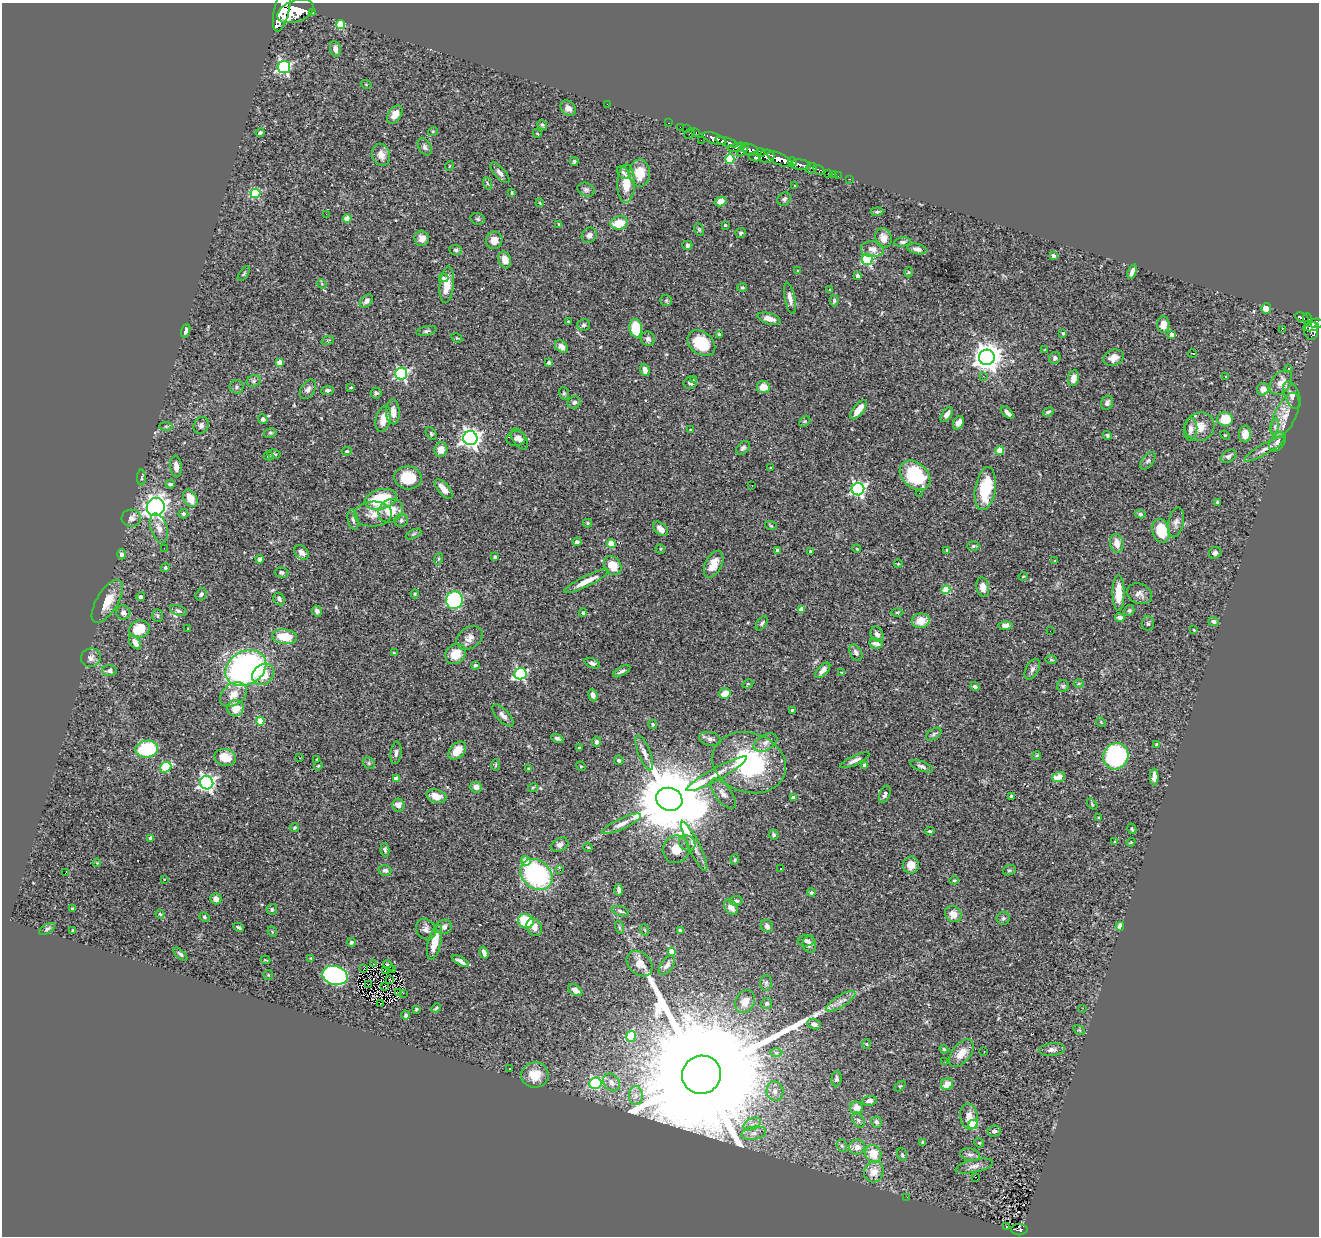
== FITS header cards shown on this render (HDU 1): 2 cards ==
NAXIS1  =                 1317
NAXIS2  =                 1234

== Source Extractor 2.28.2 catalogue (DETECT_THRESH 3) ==
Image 1317 x 1234 px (HDU 1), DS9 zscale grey, 1 PNG px = 1 image px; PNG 1321 x 1238 px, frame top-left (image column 1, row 1234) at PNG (2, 3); each listed source drawn as its Kron ellipse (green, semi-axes under 4 px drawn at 4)
Background 1.03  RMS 0.029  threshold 0.088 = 3 sigma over >= 5 px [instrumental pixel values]
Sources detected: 458; all 458 listed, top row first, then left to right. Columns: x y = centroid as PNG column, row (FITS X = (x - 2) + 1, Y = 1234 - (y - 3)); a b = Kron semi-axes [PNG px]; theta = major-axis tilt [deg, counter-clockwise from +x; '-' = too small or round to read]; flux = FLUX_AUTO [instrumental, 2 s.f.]
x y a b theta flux
282 10 22 7 77 8400
296 11 19 11 19 8100
312 12 3 3 - 150
341 25 4 4 - 71
335 49 8 5 -81 11
284 67 6 6 - 340
366 84 5 3 - 1.7
607 104 2 2 - 30
568 108 8 6 -42 13
395 115 10 6 58 21
669 123 3 2 - 27
542 125 5 4 - 2.9
680 127 2 2 - 14
686 129 2 2 - 14
433 131 5 3 - 1.7
260 133 4 3 - 2.8
537 133 4 3 - 1.5
690 133 6 2 45 96
696 133 3 2 - 30
714 139 12 5 -20 2100
701 140 2 2 - 9
727 142 12 4 -16 1900
425 147 9 6 -58 5.9
737 147 9 3 13 680
743 150 8 3 56 670
750 150 8 5 -13 900
760 152 5 4 - 570
381 155 11 9 -72 15
767 156 7 6 - 1500
755 157 6 3 -11 210
730 159 5 4 - 110
780 159 13 5 -25 3900
574 161 4 3 - 2.9
792 162 5 3 - 530
800 165 10 5 -6 1700
449 166 5 3 - 1.5
811 168 6 5 - 370
819 170 6 3 -34 290
500 173 13 5 -48 8.7
623 173 7 5 -48 5.2
640 173 14 10 89 34
829 173 3 3 - 52
834 174 3 2 - 18
838 176 2 2 - 12
849 179 3 2 - 17
487 183 6 3 -71 3.2
626 183 19 9 89 38
795 186 3 3 - 1.8
586 190 9 6 -23 5.8
512 192 3 2 - 2.2
255 193 5 5 - 110
784 199 7 6 - 5
720 201 6 4 17 16
540 203 4 3 - 1.5
877 212 6 4 6 3.5
326 214 2 2 - 28
347 219 4 4 - 31
478 219 7 5 -16 4.1
619 223 9 6 11 38
559 224 3 3 - 1.9
725 225 3 3 - 2.7
699 230 7 4 -63 2.7
741 233 5 4 - 4.3
589 235 8 7 - 8
422 238 8 7 - 14
883 238 10 8 -72 19
494 240 9 8 - 17
903 242 8 4 8 4.5
687 245 5 5 - 5.7
873 249 11 8 -4 14
917 249 10 5 -12 8
456 250 6 5 - 3.9
1053 256 4 3 - 11
867 259 5 5 - 210
505 260 9 6 -72 24
798 271 3 2 - 1.9
909 272 5 3 - 1.9
1132 272 7 4 70 8.1
244 274 8 3 54 2.9
858 276 4 3 - 9.5
443 278 5 4 - 3.9
322 284 5 4 - 2.7
447 285 18 7 84 31
742 288 5 4 - 3.8
830 290 4 4 - 1.7
790 298 16 5 -78 12
666 300 6 5 - 2.8
366 301 8 5 44 7.4
834 301 6 4 82 4.6
1266 308 5 5 - 26
1302 317 7 4 -22 260
769 319 12 5 -16 14
1308 319 6 4 -85 260
568 321 3 2 - 1.3
1316 323 6 5 - 620
584 325 6 6 - 4.9
1163 325 8 6 87 13
1311 327 8 4 11 480
636 328 9 6 -82 77
1282 329 2 2 - 770
186 331 7 4 71 6.1
426 331 10 4 13 4.1
1311 331 9 7 88 550
1063 333 3 3 - 2.8
719 334 3 3 - 3.5
1172 334 4 4 - 16
457 338 6 4 -32 1.9
648 339 7 7 - 7.8
328 340 6 3 18 2.4
701 343 15 11 -37 65
561 346 7 5 -46 12
1045 349 4 2 - 1.4
1193 353 4 2 - 1.6
987 357 8 7 - 2500
1055 358 6 6 - 6.5
1113 358 10 8 22 16
279 362 4 4 - 24
549 363 4 3 - 4.1
1288 369 3 3 - 2.9
645 370 6 4 -69 11
401 374 6 6 - 310
983 376 3 2 - 3.5
1225 376 3 2 - 2.1
1073 378 8 5 80 16
694 379 3 3 - 3.8
254 381 7 5 23 5.3
690 383 7 6 - 7.7
1281 383 14 9 51 24
237 387 7 7 - 4.9
351 387 3 2 - 1.6
763 387 6 6 - 24
308 389 11 6 57 7.4
1263 389 6 6 - 16
327 390 6 4 4 4.4
376 393 6 5 - 4.7
564 393 6 5 - 2.8
1292 395 15 7 -68 14
574 402 7 6 - 6.5
1107 403 7 5 66 6.5
859 410 11 5 52 25
393 412 12 7 -87 16
1007 412 8 3 -45 7.5
1048 412 5 3 - 3.8
947 414 8 4 56 10
1285 415 24 10 65 31
263 419 5 4 - 4.7
383 419 13 7 75 22
1225 419 8 7 - 52
805 421 6 4 44 2.9
958 423 7 5 61 9.9
201 425 9 7 60 7.4
166 426 7 4 -1 3.1
1200 427 15 14 - 27
1275 427 8 4 82 4.6
1191 429 11 6 83 9.6
690 430 3 2 - 2
270 433 6 5 - 3.3
431 434 7 4 -52 3.3
1245 434 8 6 84 17
1107 435 4 4 - 3.5
1225 435 5 4 - 2.1
470 438 7 7 - 1000
516 439 9 7 3 6.5
520 439 12 6 -55 9.4
1277 442 11 7 53 10
743 448 8 5 44 4.9
441 449 7 6 - 21
1264 449 23 5 29 12
347 451 5 4 - 3.5
1000 451 4 4 - 44
274 454 6 5 - 3.1
268 456 5 4 - 2
1229 456 8 5 32 6.5
1148 461 10 6 52 5.8
176 467 11 5 -84 9.7
771 468 3 3 - 1.7
915 475 17 12 -42 130
141 478 8 4 89 3.3
408 478 14 11 -7 52
170 484 5 3 - 3.1
752 485 2 2 - 1.6
443 489 12 5 -49 18
858 489 6 6 - 430
985 489 22 10 81 96
919 493 3 2 - 2.5
190 498 9 6 -61 30
381 499 16 10 14 110
1217 502 3 2 - 2.3
156 507 9 8 - 960
391 511 13 11 35 37
183 514 5 4 - 3.9
373 514 19 12 3 23
1140 514 5 4 - 3.8
131 518 9 8 - 8.5
353 520 10 5 -80 6.6
401 520 7 6 - 4.4
1176 522 15 7 77 10
587 523 4 4 - 2.2
771 526 6 3 -19 2.1
159 528 15 8 -71 16
661 529 9 5 -42 14
1161 531 12 8 -74 68
414 534 8 3 27 2.6
577 542 4 4 - 5.1
1117 543 9 6 -81 20
611 544 4 4 - 48
973 546 6 5 - 3.3
164 548 3 2 - 3.1
660 549 5 4 - 2.3
857 549 4 3 - 1.6
947 550 4 4 - 2.7
777 551 4 3 - 6.3
811 551 4 4 - 3.9
302 552 8 6 -43 14
1215 553 6 5 - 6.1
122 554 5 4 - 5.2
495 557 4 3 - 3.6
260 559 4 4 - 5.9
438 559 6 4 72 2.4
1055 561 3 2 - 1.3
714 564 14 8 63 26
898 564 4 3 - 2
613 566 10 8 -53 35
165 568 4 4 - 4
281 572 7 5 -3 5.3
1023 576 4 3 - 1.6
586 581 24 5 26 28
983 587 10 6 -78 16
946 590 4 4 - 66
1119 593 18 6 90 41
201 594 6 5 - 4.3
415 594 4 4 - 2.2
1139 594 13 10 -24 10
141 597 4 3 - 4.9
279 599 6 5 - 6
454 600 8 8 - 280
107 601 24 10 59 38
801 609 4 4 - 13
178 611 9 5 -22 4.7
317 611 5 4 - 6.5
1129 611 6 5 - 3.5
123 612 7 7 - 7.7
897 612 6 4 1 2.1
583 613 4 3 - 2.8
158 615 6 5 - 3
1120 618 5 4 - 9.2
921 621 9 7 9 28
1213 622 5 4 - 5.5
762 623 8 5 56 4.1
1148 624 7 6 - 3.9
1005 625 7 4 0 8.9
139 629 10 8 20 48
188 629 3 3 - 1.9
1194 630 3 2 - 1.6
1050 631 2 2 - 2.8
877 634 8 6 -64 11
285 637 13 7 -7 52
470 638 14 10 36 15
135 642 8 5 -53 16
876 643 7 5 -12 14
856 652 9 5 -59 7.1
394 653 3 2 - 2
455 654 11 9 43 33
91 658 10 9 - 10
1051 660 5 4 - 2.5
592 663 8 4 -20 5.2
475 665 3 3 - 4.4
246 668 21 16 30 560
1032 669 11 6 61 7.1
823 670 9 5 45 9.8
109 671 7 5 -3 5.8
622 671 10 4 30 5.3
841 672 4 2 - 1.1
263 674 12 9 42 39
520 674 6 5 - 290
1079 683 5 3 - 1.9
748 684 6 4 29 2.3
1063 686 6 6 - 3.5
975 687 5 4 - 5.5
233 694 15 10 39 24
725 694 6 5 - 29
593 695 6 4 -69 6.8
236 708 8 8 - 30
792 710 3 3 - 2.7
503 715 14 6 -47 9.3
260 721 4 4 - 59
1101 722 5 4 - 2.3
653 724 5 4 - 3
934 734 8 5 34 3.9
557 738 6 4 -23 4.3
710 739 11 7 -14 7.9
597 742 5 4 - 5
765 743 13 7 29 12
1157 745 4 3 - 12
579 748 3 2 - 1.5
147 749 11 8 8 130
457 751 10 7 46 26
396 753 11 5 83 7.5
644 753 18 6 -69 11
1037 755 4 3 - 2
1116 756 13 12 - 290
225 757 11 8 -13 33
300 758 3 2 - 1.1
317 759 3 2 - 1.5
619 760 5 4 - 3.8
855 760 16 4 25 8.9
369 763 6 5 - 3.4
749 763 37 30 -19 260
496 765 6 4 89 2.2
864 765 4 3 - 12
318 766 5 3 - 1.9
581 766 5 4 - 2.1
922 766 12 5 -19 6.4
166 767 6 5 - 92
529 768 4 2 - 1.6
717 774 34 6 29 22
1059 777 7 5 20 28
1154 777 8 4 89 12
396 779 4 4 - 22
207 783 7 6 - 570
476 787 6 5 - 8
533 788 5 4 - 2.4
723 794 18 8 -54 14
885 794 9 5 68 5.6
436 796 10 6 -16 20
1011 796 4 3 - 9.8
793 798 4 4 - 16
669 799 13 11 -19 30000
1092 804 6 3 -48 2.2
398 805 6 6 - 13
1099 818 4 2 - 1.8
621 824 21 5 25 14
295 828 4 4 - 2.8
1132 829 5 4 - 3.2
930 831 5 4 - 2.6
774 835 5 4 - 3.3
150 838 4 4 - 5.9
1115 842 4 3 - 1.9
1131 842 4 3 - 1.6
687 843 9 7 -39 8.2
560 845 9 6 30 7.7
694 846 27 5 -64 17
588 847 5 4 - 1.9
676 849 14 13 - 29
385 850 7 4 -80 4
735 860 5 4 - 2.7
526 861 5 4 - 21
97 863 4 3 - 1.4
911 865 8 8 - 21
781 868 3 2 - 3.3
385 870 6 5 - 6.3
560 870 4 2 - 5.3
1009 870 7 5 19 3.2
65 873 3 2 - 25
536 875 18 14 -40 290
164 879 3 3 - 3.5
954 880 5 3 - 2.4
619 890 6 3 -82 6.1
811 893 4 4 - 4.7
216 899 6 5 - 9.6
736 901 6 5 - 4.6
731 907 8 6 -51 18
72 908 4 3 - 2.2
272 909 5 5 - 4.3
620 911 9 4 -18 4.8
160 914 4 4 - 2.5
953 914 9 7 -38 21
204 917 5 3 - 2.4
1003 918 6 6 - 4.3
526 921 8 7 - 84
767 926 6 6 - 6.8
1120 926 4 3 - 22
238 927 5 3 - 3
444 927 8 7 - 7.9
534 927 9 7 -62 13
619 927 6 4 -71 2.9
47 929 9 4 32 4.2
426 929 11 9 -51 11
73 930 4 3 - 1.6
645 930 6 3 -71 1.9
680 930 3 3 - 3.6
272 932 5 4 - 2.5
806 941 8 5 5 4.6
351 942 4 4 - 4.6
435 942 18 6 77 34
809 944 8 6 -75 5.6
671 951 4 4 - 26
484 953 6 3 -72 7.4
180 954 8 4 -42 4.5
311 958 4 3 - 2.1
265 960 5 2 - 1.5
461 961 9 3 -29 6.8
374 964 3 2 - 1
640 964 14 11 -43 19
667 965 11 6 54 9.3
388 966 6 2 -50 3
364 969 2 2 - 1.8
393 969 3 2 - 1.9
385 971 3 2 - 1.2
268 975 5 5 - 2.4
335 975 13 9 -15 440
390 980 3 2 - 1.6
766 983 7 6 - 4.7
369 985 3 2 - 1.7
384 987 3 2 - 1.3
575 990 8 5 -33 11
399 993 3 2 - 1.7
403 993 2 2 - 7.8
841 1001 17 6 32 12
745 1002 12 9 59 17
767 1003 5 5 - 3.8
380 1004 3 2 - 1.6
436 1008 5 3 - 2.8
1083 1008 2 2 - 4.5
416 1009 3 3 - 2.7
406 1015 4 4 - 4.7
814 1024 7 5 -20 8.5
1079 1030 6 4 -32 2.4
631 1036 5 4 - 96
867 1044 5 3 - 1.9
944 1049 4 3 - 2.4
1052 1050 13 6 5 8.9
984 1052 2 2 - 1.1
776 1053 6 4 -1 3.4
961 1053 16 9 52 24
945 1062 3 2 - 2
510 1068 3 3 - 5.1
535 1075 13 12 - 35
702 1075 20 19 - 150000
836 1079 7 5 84 5
611 1082 10 7 -48 15
595 1083 6 5 - 230
947 1084 6 5 - 24
900 1086 6 4 43 2.4
775 1091 10 8 -81 13
636 1096 9 7 88 11
869 1101 7 5 8 8.6
856 1108 6 6 - 19
969 1117 13 9 -80 19
858 1120 8 5 -60 5.4
876 1122 6 5 - 5.4
752 1124 9 5 24 9.8
973 1124 5 4 - 77
994 1131 7 5 5 5.9
754 1133 13 6 9 12
922 1142 4 3 - 2.2
979 1143 5 4 - 2.3
842 1146 6 5 - 3.9
857 1147 8 7 - 14
873 1154 9 8 - 35
902 1155 6 4 -70 3.3
970 1155 10 6 -11 6.5
974 1166 19 6 13 12
874 1172 11 9 67 25
975 1177 2 2 - 0.97
907 1197 2 2 - 8.8
1006 1226 3 2 - 1.7
1019 1230 8 5 0 160
At the frame edge (FLAGS 8, measured only in part): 2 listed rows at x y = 282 10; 1316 323